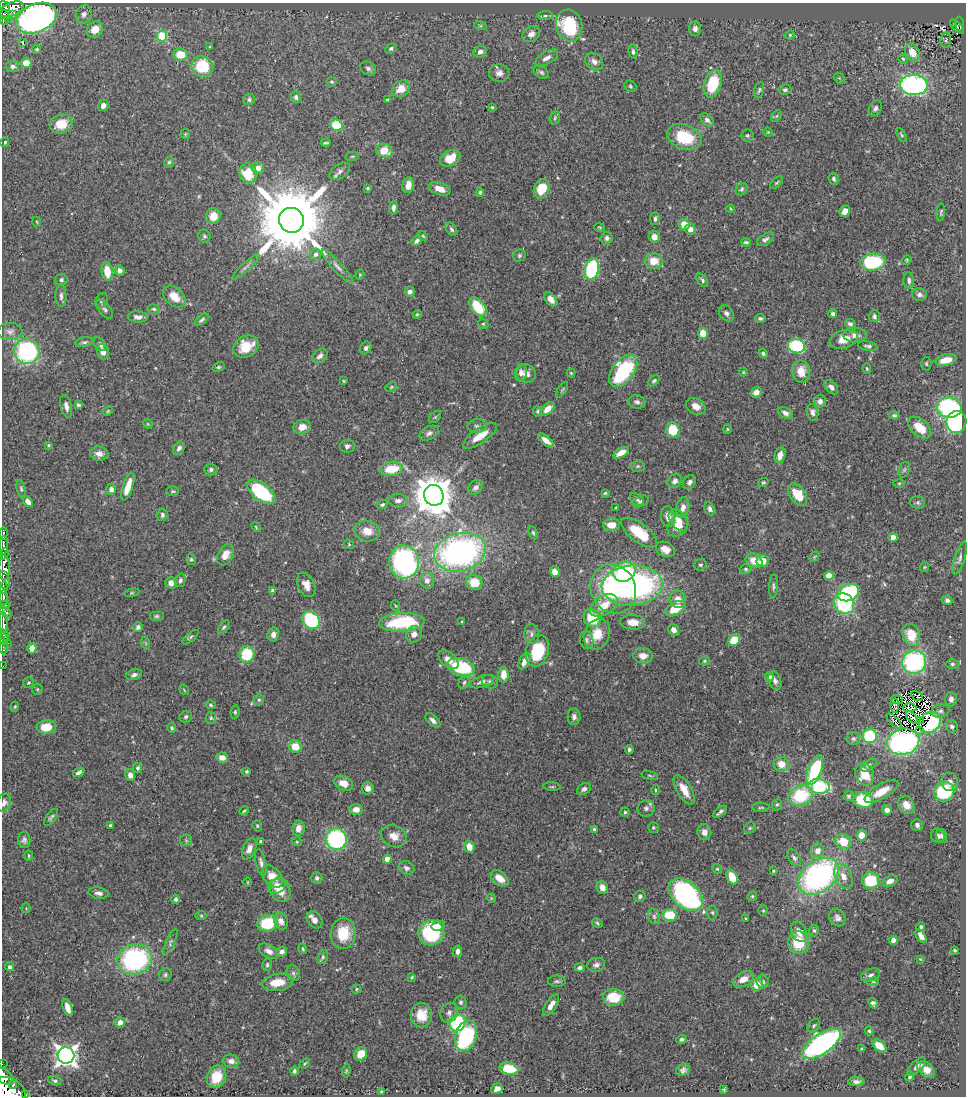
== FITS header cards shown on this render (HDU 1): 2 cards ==
NAXIS1  =                  964
NAXIS2  =                 1094

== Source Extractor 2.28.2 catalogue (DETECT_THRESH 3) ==
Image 964 x 1094 px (HDU 1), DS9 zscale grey, 1 PNG px = 1 image px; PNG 968 x 1098 px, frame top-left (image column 1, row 1094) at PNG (2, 3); each listed source drawn as its Kron ellipse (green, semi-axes under 4 px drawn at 4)
Background 0.436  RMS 0.019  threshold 0.0573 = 3 sigma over >= 5 px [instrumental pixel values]
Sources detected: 518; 5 with non-positive FLUX_AUTO (blend fragments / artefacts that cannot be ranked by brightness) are neither listed nor drawn; of the other 513, the 500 brightest by FLUX_AUTO listed and drawn (13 fainter detections omitted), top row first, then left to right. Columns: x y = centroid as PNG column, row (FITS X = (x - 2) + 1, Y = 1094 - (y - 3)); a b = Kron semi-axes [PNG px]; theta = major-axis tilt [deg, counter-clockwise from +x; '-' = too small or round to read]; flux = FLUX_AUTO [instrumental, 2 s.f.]
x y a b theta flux
5 6 5 4 - 210
12 9 12 6 24 340
13 14 3 3 - 20
84 14 9 7 71 5.3
4 15 5 3 - 51
545 16 7 3 4 2.5
36 18 21 14 23 640
8 20 2 2 - 3.6
3 21 3 3 - 45
954 23 3 3 - 9.8
960 24 7 4 -85 51
480 25 6 4 -19 1.7
569 26 16 13 -75 92
957 27 9 2 -45 29
95 29 9 7 43 17
695 29 7 6 - 5.2
531 34 9 7 37 6.6
790 35 5 4 - 1.4
162 36 5 5 - 74
946 40 8 5 78 1.9
22 42 3 2 - 1.2
210 47 3 3 - 1.3
391 48 6 4 32 2.5
37 49 4 3 - 1.4
480 52 7 5 20 5.5
633 52 7 4 -84 3.5
912 52 9 7 -63 16
180 55 7 6 - 24
547 58 13 6 30 7.8
903 59 5 4 - 2
594 62 10 7 -42 6.9
26 63 5 5 - 13
13 66 6 5 - 3.7
202 66 11 10 - 53
368 68 8 6 -32 3.6
541 72 8 5 -33 3.1
499 73 10 8 -5 7.5
839 78 6 4 -43 1.6
332 82 5 5 - 1.8
713 84 14 8 74 60
914 85 14 10 -1 330
630 86 6 5 - 2.1
401 89 9 7 35 18
759 90 8 4 75 2.5
785 90 6 5 - 2.5
296 97 6 5 - 2.6
249 99 5 5 - 2.9
387 100 4 3 - 2.2
103 105 5 5 - 7
492 107 3 3 - 1.4
875 108 8 6 60 4.2
776 116 6 4 58 1.7
555 118 7 5 70 2.4
707 120 8 5 -42 4.2
61 124 12 9 13 26
337 125 6 5 - 57
768 132 4 4 - 1.2
185 134 5 4 - 1.6
747 135 6 6 - 2.3
902 135 8 4 -61 1.9
685 137 18 12 -21 57
5 142 5 4 - 1.8
326 143 5 2 - 1.8
384 151 8 7 - 21
352 156 7 3 8 1.6
450 158 11 7 29 25
169 162 6 4 73 2.3
258 168 6 6 - 9.2
340 171 11 7 37 5.4
248 173 10 8 -74 39
834 179 6 5 - 3.1
776 183 8 3 40 1.8
408 185 8 5 80 14
368 188 4 3 - 1.7
440 189 11 6 -20 13
542 189 10 7 64 25
742 189 7 5 50 2.5
480 192 4 3 - 2
393 208 7 4 86 4.4
731 209 4 3 - 1.4
845 211 6 5 - 7.9
941 212 9 4 85 2
213 216 8 7 - 18
655 219 6 5 - 3.3
291 220 13 12 - 18000
37 222 5 3 - 1.1
684 224 5 5 - 19
600 227 5 3 - 1.3
451 229 7 5 -57 3.1
690 229 6 5 - 7.9
204 236 6 6 - 2.5
423 236 5 3 - 1.4
654 237 6 5 - 9.4
607 238 6 5 - 3.7
765 239 9 5 33 3.8
417 241 6 4 46 3.6
746 242 5 3 - 2.2
316 254 6 5 - 4.4
519 256 6 5 - 2.5
907 260 5 4 - 1.4
654 261 9 8 - 19
873 262 13 8 6 100
245 267 18 3 43 4.5
337 267 22 5 -47 8
592 269 10 7 76 140
120 270 5 5 - 5.9
107 271 9 5 -81 25
360 275 5 4 - 1.5
61 280 6 5 - 2.9
702 280 7 4 -54 3
909 280 8 5 -86 4
410 292 5 5 - 5
919 294 7 6 - 5
61 296 11 5 -89 4.6
174 296 13 9 -42 18
551 299 8 5 -50 9.3
101 301 8 6 65 3
478 307 11 6 -51 52
104 309 11 5 -50 4
154 309 6 4 -15 2.2
726 313 9 6 -53 4.4
417 314 4 3 - 1.4
833 314 4 4 - 3.7
874 316 6 5 - 3.3
138 317 10 5 -4 6.3
760 318 5 4 - 2.4
202 320 8 3 38 2.7
483 324 5 4 - 1.9
850 324 5 4 - 3.9
10 331 12 8 2 6.6
703 333 5 5 - 16
855 335 11 7 0 8.2
844 339 14 9 18 19
84 342 9 4 10 2.8
100 344 8 5 -51 4.4
796 346 8 7 - 120
868 346 10 4 -9 3.3
246 347 13 10 29 34
366 348 6 5 - 4.2
27 351 13 12 - 160
103 352 8 5 -74 9.1
763 353 5 4 - 2.8
320 356 8 6 42 5
946 360 10 5 14 18
926 364 7 5 -87 2.1
218 367 6 4 26 2.1
867 369 5 3 - 1.4
623 371 18 11 53 110
743 372 4 4 - 1.3
801 372 11 8 -88 20
521 373 8 6 81 6.3
571 373 4 4 - 1.2
526 374 10 9 - 8.1
344 381 3 3 - 1.1
654 381 6 4 46 2.4
391 387 6 4 24 1.7
831 387 8 5 -47 5.6
562 390 9 3 56 1.7
756 392 6 5 - 7.5
820 401 6 6 - 4.6
637 402 8 6 -12 4
78 405 4 3 - 2.2
66 406 11 5 -76 6.7
696 406 10 7 -30 12
949 408 12 10 -10 180
548 409 8 5 43 11
108 411 5 4 - 1.5
537 411 5 4 - 1.8
812 412 8 5 -79 4.4
785 413 8 5 -27 5.7
894 415 5 3 - 2.1
435 417 7 4 45 2.1
956 422 11 10 - 190
148 424 5 4 - 1.3
477 426 9 6 6 3.7
302 427 9 7 8 11
920 428 13 8 -42 25
727 429 4 4 - 1.4
673 430 7 6 - 46
429 433 10 6 27 4.7
480 436 20 7 34 23
546 440 10 4 -39 9
49 445 3 3 - 1.4
347 446 7 6 - 3.8
179 448 7 5 55 5.4
621 453 8 4 31 13
99 454 9 7 -6 7.5
780 455 8 5 74 10
638 466 7 5 1 2.2
391 469 11 7 9 37
211 470 6 6 - 3.6
904 470 8 5 71 2.5
675 481 8 6 44 6.3
690 482 7 6 - 4
763 482 5 4 - 1.7
899 483 5 3 - 1.4
128 487 15 5 72 23
476 487 8 6 41 5.7
21 489 9 4 -76 2.3
111 489 6 5 - 6.7
173 491 6 4 -1 2
261 492 16 8 -40 120
605 493 4 4 - 1.7
434 495 10 9 - 3800
798 495 12 7 -55 30
637 499 8 5 -36 3.1
398 500 10 6 0 5.4
28 501 6 4 -52 5.1
641 501 9 5 26 3
918 502 7 6 - 2.4
382 505 6 4 23 2.7
616 507 3 2 - 1
683 508 10 6 79 9.7
710 509 7 5 -63 4.9
162 515 6 5 - 3.9
668 516 10 7 -81 10
678 520 12 8 -53 11
612 525 8 6 2 15
678 526 12 9 47 18
256 527 5 3 - 1.2
367 531 13 10 -10 16
533 533 7 4 -65 2.1
639 533 21 9 -37 43
3 534 6 3 85 80
893 537 4 4 - 10
349 544 5 4 - 1.6
4 545 9 4 89 410
665 549 10 7 -24 12
460 552 26 19 14 410
4 554 5 3 - 270
225 555 11 7 62 14
814 557 6 4 47 1.7
960 558 17 5 72 4.9
191 559 6 4 -77 2
754 561 8 7 - 19
763 561 6 5 - 19
404 562 16 15 - 240
700 565 6 5 - 2.5
4 567 13 5 -89 830
925 567 5 4 - 1.4
746 569 6 4 -1 2.1
555 572 5 5 - 12
624 572 11 9 28 86
829 576 5 4 - 16
4 580 9 5 -76 200
180 580 7 5 75 3.1
427 580 8 7 - 8.2
474 582 8 7 - 27
171 583 5 5 - 7.8
306 585 13 8 -66 10
632 585 30 20 4 350
773 586 12 3 88 2.7
3 588 6 3 83 160
613 589 25 22 -61 130
273 591 4 3 - 4.7
132 593 8 4 8 1.9
848 593 11 8 23 120
3 598 7 3 -88 200
678 599 9 8 - 11
947 600 5 4 - 4
844 604 11 9 -45 110
5 605 4 3 - 99
604 605 15 9 31 23
396 606 5 3 - 1.3
675 609 11 6 28 28
5 612 7 3 -42 120
156 616 7 5 0 2.4
592 618 10 7 -58 43
311 620 9 8 - 110
402 622 23 9 4 92
462 622 3 3 - 1.4
633 622 12 7 -3 14
3 623 10 4 -89 370
138 627 5 4 - 3.6
224 627 8 4 55 2.3
673 630 6 5 - 6.7
273 634 7 5 80 6.3
414 634 8 7 - 9.4
532 634 10 7 -86 5.7
597 634 16 12 62 26
4 635 6 3 -62 350
911 635 11 8 -71 32
190 637 10 4 41 2.4
3 639 5 3 - 93
587 640 9 6 -82 4.2
734 640 6 5 - 43
8 643 3 2 - 9.5
145 643 6 4 -71 1.7
4 647 7 3 -90 41
32 648 5 4 - 8.7
537 651 16 11 73 59
247 654 8 7 - 54
643 656 9 7 -1 12
448 660 12 7 -42 11
524 661 9 5 62 11
704 661 5 4 - 1.8
914 662 12 11 - 180
952 664 6 5 - 2.4
3 666 2 2 - 4.3
461 667 14 8 -16 110
134 675 8 5 17 4.3
504 675 8 5 90 15
770 677 4 4 - 2.5
775 681 10 6 -70 4.8
482 682 13 5 19 6.5
490 682 8 6 -15 4.2
29 683 5 5 - 2.1
464 683 7 5 59 2.9
37 689 5 5 - 1.6
184 690 6 3 -55 1.1
917 696 6 2 -30 1.3
951 699 7 5 -88 5.3
259 700 5 5 - 2.3
897 700 6 2 -8 1.8
211 705 5 4 - 1.9
895 706 7 4 87 3.8
15 707 5 4 - 1.6
910 708 7 4 2 1.5
940 711 9 6 14 4.5
235 712 6 4 81 2.3
186 717 6 5 - 3
574 717 8 6 87 4.6
912 717 7 3 -49 1.9
211 718 6 5 - 2
433 720 9 5 -42 5.7
921 720 3 2 - 1.5
894 721 10 3 -45 3.5
930 722 11 9 38 84
952 726 6 5 - 3.3
46 727 9 6 5 28
172 728 5 4 - 2.3
920 730 3 2 - 2.1
870 736 7 7 - 80
853 739 6 6 - 2.6
903 742 16 13 14 300
295 746 6 6 - 21
629 749 4 3 - 3
222 758 6 5 - 8.6
781 764 7 7 - 16
869 765 9 4 37 2.8
137 768 5 4 - 2.8
815 770 15 6 69 88
246 771 4 4 - 2
79 772 6 4 29 3.8
865 774 12 9 -70 30
130 775 6 5 - 7
650 776 8 3 -15 1.7
950 782 9 8 - 8.6
344 783 10 7 -23 13
819 786 11 7 -8 83
552 787 9 3 -4 1.8
368 788 6 6 - 7.6
584 789 7 5 31 4.8
655 790 5 3 - 1.5
684 790 17 7 -60 19
881 791 19 7 30 20
944 792 10 9 - 85
801 796 13 9 26 64
848 796 5 5 - 2.2
863 800 10 8 -16 54
4 803 9 7 68 5.9
777 805 6 5 - 2
906 805 9 7 -59 14
646 808 8 8 - 5
761 808 9 3 1 1.8
356 809 7 5 5 12
887 810 5 4 - 5.5
244 811 5 3 - 1.4
625 812 4 4 - 2.1
720 812 8 3 40 3.3
51 817 10 5 55 3
917 825 6 6 - 4.3
111 826 4 3 - 4
257 826 6 4 -69 1.7
298 828 7 6 - 10
653 828 5 5 - 1.9
750 828 6 5 - 2
594 830 4 3 - 3.9
704 832 8 7 - 7.9
862 835 5 5 - 19
394 836 13 11 -23 14
938 836 7 7 - 4.7
942 836 7 5 -75 3.4
336 839 11 10 - 180
24 840 8 6 -88 4.1
186 840 6 6 - 2.3
261 841 4 3 - 2
297 842 5 3 - 1.2
843 842 8 7 - 24
469 847 6 5 - 16
249 849 11 6 68 7.9
817 851 7 6 - 9.5
28 856 5 2 - 1.4
794 858 9 5 -55 4.1
387 859 4 4 - 14
261 862 13 5 -77 5.3
406 868 8 6 -27 4.7
717 869 5 4 - 1.6
773 871 4 3 - 1.5
272 876 13 8 -50 20
819 876 23 15 36 310
843 876 13 8 -66 12
732 877 8 5 -65 28
317 878 6 5 - 3.1
500 878 10 6 -39 16
871 881 8 8 - 53
890 881 8 5 21 7.8
247 882 4 3 - 1
277 886 9 7 31 9.5
602 887 7 5 -67 9.5
280 890 12 10 -67 17
99 893 10 5 -9 5.6
686 895 20 13 -41 280
640 896 6 5 - 3.4
752 896 5 4 - 1.7
491 898 5 3 - 1.2
176 899 4 4 - 3.1
26 908 4 4 - 1.3
763 911 5 5 - 1.9
712 913 7 5 -84 2.5
670 915 7 6 - 47
201 916 6 4 -1 1.5
654 916 8 6 -74 3.4
837 918 9 7 -52 5.3
746 919 3 3 - 1.8
314 920 9 7 -55 8.7
281 921 9 6 -64 9.3
268 923 10 8 11 62
597 923 6 4 -30 2.1
438 926 6 5 - 8.5
921 927 4 4 - 1.9
814 930 6 4 -87 2.4
799 932 11 7 -61 11
343 933 15 12 86 38
431 933 13 12 - 100
921 936 7 4 -58 10
893 940 4 4 - 18
170 942 14 4 66 3.6
799 943 11 10 - 47
303 949 5 3 - 1.8
955 950 3 3 - 1.6
268 951 11 6 -30 7.1
457 951 6 4 78 6.3
282 952 5 4 - 5.4
323 957 7 5 73 2.6
135 959 17 15 12 190
920 959 4 3 - 1.1
267 965 6 4 76 2.4
596 965 9 7 13 5
10 967 4 4 - 4.2
580 968 5 4 - 4.2
293 973 8 6 -64 3.5
165 975 7 6 - 2.8
871 975 10 6 22 4.9
412 977 4 3 - 1.4
743 979 11 7 27 11
557 981 9 5 0 3.3
277 982 16 8 8 22
763 982 7 6 - 4.1
873 982 6 3 17 1.6
757 984 6 6 - 19
357 989 5 4 - 1.5
613 997 11 8 0 39
461 1002 6 6 - 3
873 1003 5 4 - 4.1
551 1005 12 5 57 12
68 1008 9 4 -72 13
449 1013 10 8 69 5.9
421 1015 12 10 82 20
120 1022 5 5 - 7.4
458 1023 9 7 60 91
814 1026 7 5 50 2.7
869 1031 4 4 - 1.9
466 1036 15 10 74 130
682 1039 5 4 - 3.1
821 1044 22 10 34 350
879 1046 8 5 -39 19
862 1049 4 3 - 1.6
361 1054 7 6 - 17
66 1055 8 8 - 860
231 1061 8 6 -7 7.4
2 1064 2 2 - 8.9
305 1064 5 3 - 1.4
917 1067 12 5 43 4.8
509 1069 9 6 -12 37
926 1069 10 6 -40 14
683 1070 7 5 29 4.7
294 1071 5 4 - 2.7
346 1071 6 4 82 1.7
5 1077 10 6 -39 790
216 1077 12 9 66 32
910 1077 4 3 - 2.6
55 1081 7 4 -15 2.8
856 1082 8 4 2 4.4
13 1085 4 3 - 160
497 1089 6 4 38 8.6
724 1089 4 4 - 1.8
9 1091 17 13 -25 3000
381 1092 4 3 - 1.4
25 1095 3 2 - 43
At the frame edge (FLAGS 8, measured only in part): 20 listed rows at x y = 4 15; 3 21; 3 534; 4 545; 4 554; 4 567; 4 580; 3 588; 3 598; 5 605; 5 612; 3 623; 4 635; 4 647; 3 666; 4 803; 2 1064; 5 1077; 9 1091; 25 1095
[13 fainter detections neither listed nor drawn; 5 non-positive-flux detections neither listed nor drawn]